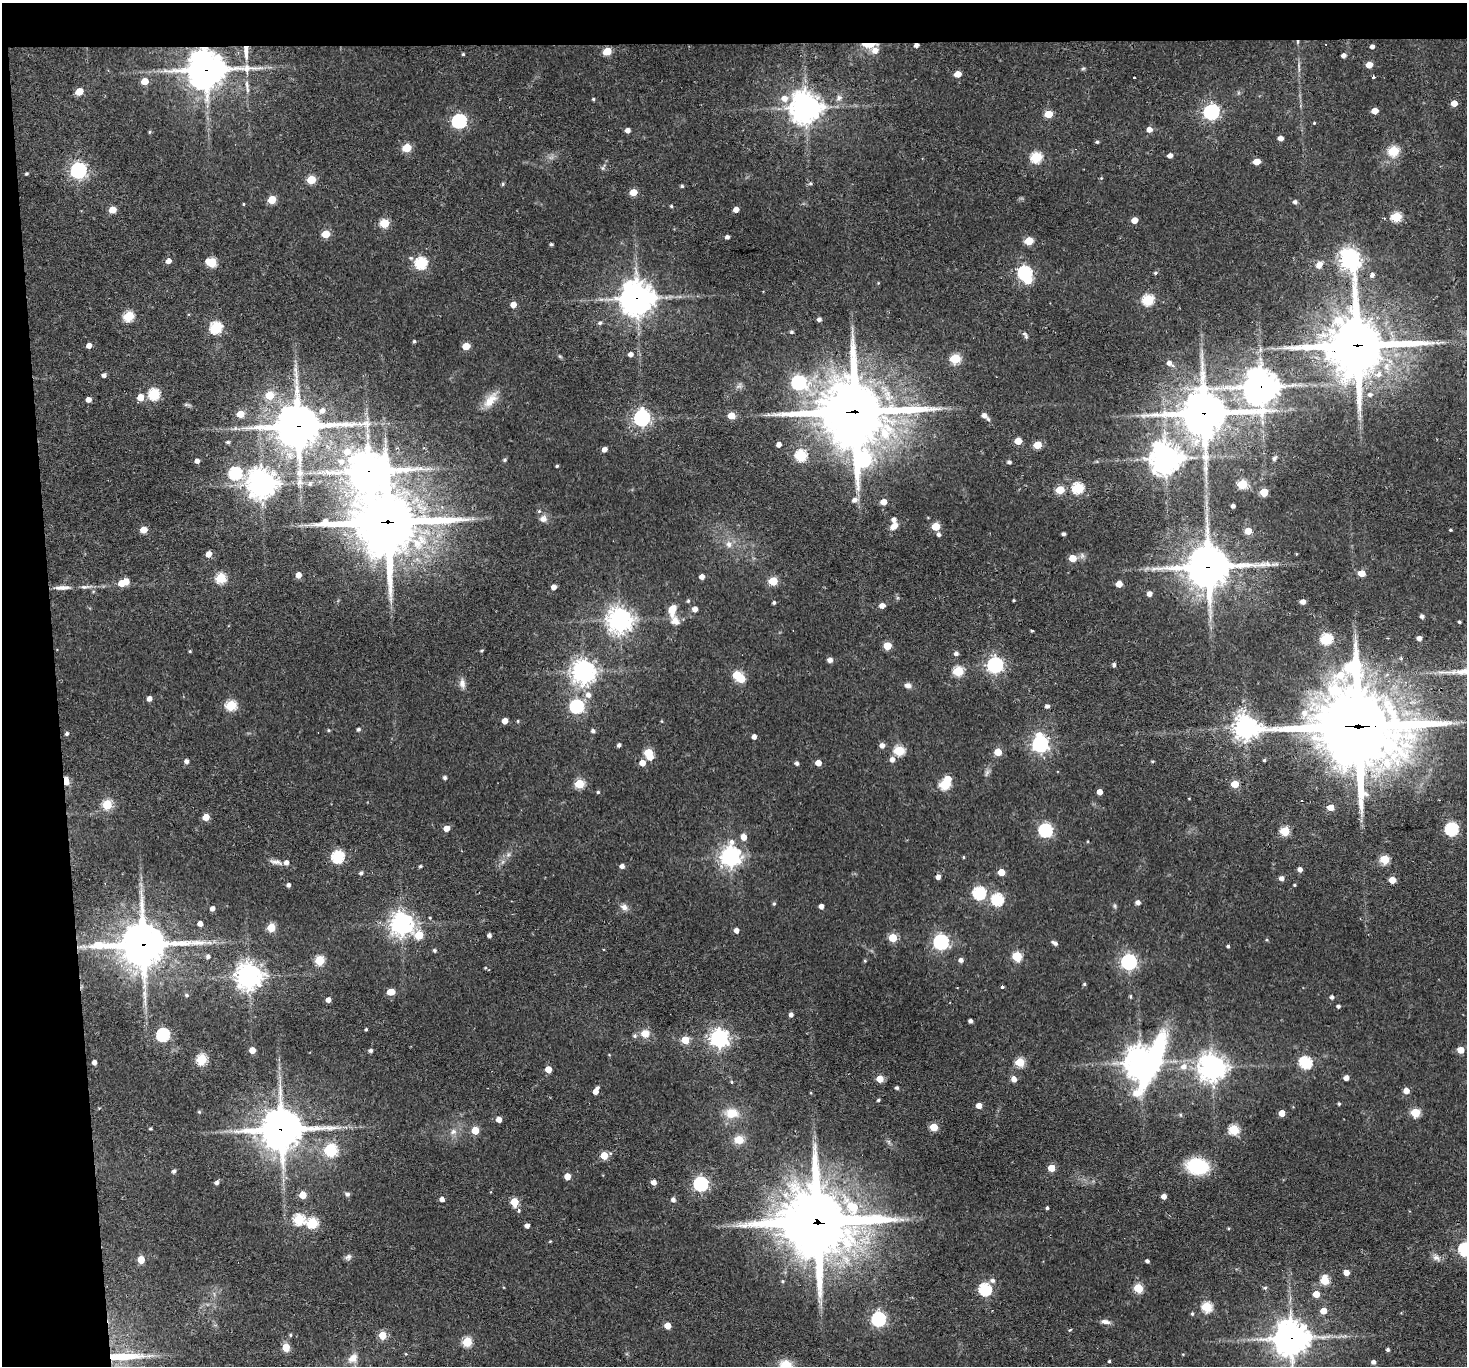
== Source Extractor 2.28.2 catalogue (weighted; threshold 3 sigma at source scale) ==
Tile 1 of 3 x 3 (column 1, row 1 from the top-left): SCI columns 1-1465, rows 2886-4249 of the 4396 x 4374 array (HDU 1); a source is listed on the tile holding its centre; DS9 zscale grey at full resolution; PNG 1469 x 1368 px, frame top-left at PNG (2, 3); no overlay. Shown black and unused: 7% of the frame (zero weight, under 2 of 3 exposures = <1% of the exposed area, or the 3 px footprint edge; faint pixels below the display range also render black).
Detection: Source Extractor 2.28.2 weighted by HDU 2 'WHT'; one run over the whole footprint, this tile lists its part. Background 0.0647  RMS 0.0057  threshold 0.0257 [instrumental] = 3 sigma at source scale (4.5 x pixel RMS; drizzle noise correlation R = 1.50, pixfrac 1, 0.05/0.05 arcsec/px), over >= 5 px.
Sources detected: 391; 1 too faint to see at this stretch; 3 inside a brighter object's white glare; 1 long thin detection or spike segment (spike, bleed or trail) — not listed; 7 inside a brighter listed object's ellipse — not listed separately; the other 379 listed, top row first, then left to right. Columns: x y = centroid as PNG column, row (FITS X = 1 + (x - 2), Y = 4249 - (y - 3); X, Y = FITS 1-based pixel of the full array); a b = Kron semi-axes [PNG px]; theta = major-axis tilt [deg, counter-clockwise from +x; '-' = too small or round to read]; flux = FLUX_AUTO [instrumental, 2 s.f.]
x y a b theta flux
1325 44 3 2 - 0.4
868 45 18 5 1 7.4
916 45 4 3 - 2.4
1372 46 4 4 - 2.1
875 50 8 7 - 4.4
246 51 15 5 -88 6.6
607 51 5 5 - 18
463 54 3 3 - 0.78
1344 55 4 4 - 2.3
1369 65 5 4 - 8.1
1083 68 6 4 3 0.78
206 70 14 12 5 1400
958 74 5 4 - 8.7
1373 77 3 3 - 5
1134 78 3 3 - 1.3
145 81 5 5 - 8.9
247 86 20 5 -82 3.2
79 92 5 5 - 12
784 98 8 7 - 4.6
839 98 9 7 28 2
593 99 4 4 - 0.69
1454 103 5 4 - 7
805 107 10 10 - 730
1375 111 5 4 - 7.6
1211 112 7 6 - 170
1048 114 5 5 - 15
459 121 6 6 - 110
1314 123 3 3 - 0.53
628 130 4 4 - 3
1149 130 5 5 - 4.1
150 132 5 4 - 0.67
1281 138 4 4 - 3.4
1097 142 4 4 - 0.98
407 148 5 5 - 22
1393 151 6 5 - 41
1170 155 4 4 - 3
1036 157 6 5 - 48
1256 161 5 4 - 8.3
603 168 6 4 90 0.93
78 170 7 6 - 190
26 174 3 3 - 0.97
1101 178 4 4 - 0.51
311 180 5 5 - 21
810 183 5 5 - 1
503 184 5 4 - 0.84
682 186 5 4 - 0.89
633 192 5 4 - 11
272 200 5 5 - 16
1295 202 5 5 - 1.7
243 204 4 3 - 0.53
671 206 3 3 - 0.76
736 209 4 4 - 4.6
112 210 5 5 - 11
1396 217 6 5 - 38
1134 220 5 4 - 6.2
384 223 5 5 - 22
326 234 5 5 - 15
727 237 4 4 - 1.9
1029 241 5 5 - 19
551 244 3 3 - 1
1350 260 10 7 -64 350
168 261 5 5 - 3.4
211 262 6 5 - 30
421 263 6 6 - 62
1319 265 9 7 56 3.2
1025 273 6 6 - 100
1155 273 5 4 - 0.99
1372 275 5 5 - 1.9
637 298 12 11 - 820
1148 300 6 5 - 51
513 305 5 4 - 5.3
128 316 6 5 - 39
819 319 4 4 - 1.9
600 323 5 5 - 1.3
216 328 6 6 - 60
791 331 5 3 - 0.78
1026 337 7 5 87 1.2
414 341 4 3 - 0.82
1437 343 9 3 -14 1.4
89 345 4 4 - 4.1
1357 345 22 20 -2 3100
466 346 5 5 - 11
630 354 5 4 - 2.8
955 358 5 5 - 36
1170 363 8 5 -36 3.1
1379 374 12 8 24 5.5
104 375 4 4 - 2
798 383 7 6 - 120
739 386 10 6 45 1.7
1261 387 13 12 - 960
154 394 6 6 - 53
269 395 6 5 - 16
1370 395 7 6 - 1.9
140 397 5 5 - 7.8
88 400 4 4 - 3.3
490 400 24 11 50 8.9
322 410 7 6 - 3
855 412 27 23 -3 3400
1204 413 17 16 - 1700
240 414 5 5 - 11
768 415 7 4 18 1.2
984 415 7 6 - 2.9
731 416 5 5 - 12
642 418 7 6 - 180
366 424 12 10 -5 4
298 426 16 14 -9 1700
1018 441 5 5 - 11
228 442 5 4 - 1.1
779 444 4 4 - 3
1037 445 5 5 - 14
604 449 5 4 - 3
347 452 8 7 - 5.9
801 455 6 6 - 53
1165 458 10 10 - 830
1274 458 6 5 - 1.2
863 459 13 9 72 140
504 460 5 4 - 0.77
197 461 4 4 - 2.6
341 461 8 7 - 3.3
1009 462 4 4 - 1.5
557 466 3 3 - 0.78
368 471 15 13 -2 1400
235 473 6 6 - 73
300 473 11 10 - 4.4
262 484 10 9 - 690
310 484 6 6 - 1.2
1242 484 5 5 - 31
1078 488 6 5 - 52
1060 490 5 5 - 19
1264 492 5 5 - 17
854 500 7 6 - 2.7
883 502 5 4 - 6.6
1233 506 4 4 - 1.8
543 519 10 9 - 3.4
388 522 27 23 -2 3000
894 526 9 6 43 5
936 526 5 5 - 18
144 530 5 5 - 9.5
1450 530 3 2 - 0.67
1248 531 5 4 - 9.4
939 534 5 5 - 1.7
1063 534 4 3 - 1.5
729 544 8 8 - 3.2
209 554 5 5 - 4.8
1296 554 4 3 - 0.44
1072 558 5 5 - 11
1273 564 7 4 0 1.4
1209 567 16 14 4 1700
1361 573 5 5 - 11
298 575 5 4 - 5.1
702 577 4 4 - 3.7
221 578 6 5 - 37
126 581 5 5 - 8.2
773 581 5 5 - 25
121 583 5 5 - 6.5
1119 584 5 5 - 6.8
85 587 19 5 5 3.2
554 587 4 4 - 3.4
62 588 21 5 3 4.4
1149 594 5 4 - 3.2
1014 600 3 2 - 0.57
688 601 5 4 - 0.79
774 602 4 4 - 1
1303 602 5 4 - 3.4
882 606 5 5 - 3.8
695 609 5 5 - 3.8
672 610 13 8 76 8.5
1422 616 4 4 - 1.9
620 620 8 8 - 490
675 621 12 10 -47 4.8
1459 622 3 3 - 0.8
1032 631 3 3 - 0.65
1419 638 4 4 - 2.7
1326 639 6 5 - 54
887 646 5 5 - 15
190 651 5 3 - 0.59
482 651 4 4 - 0.72
956 653 5 4 - 1.8
830 660 5 5 - 2.6
995 665 6 6 - 180
1114 665 5 4 - 1.4
958 671 5 5 - 38
583 672 8 8 - 450
741 679 5 5 - 19
462 683 13 8 -82 3.2
908 685 8 7 - 2.5
588 695 7 7 - 3.5
149 699 4 4 - 3.3
231 705 5 5 - 39
577 706 6 6 - 91
1047 706 4 4 - 1.7
505 721 4 4 - 5.7
518 721 4 3 - 0.7
661 721 5 3 - 0.44
1358 726 36 31 -19 4900
1246 727 8 8 - 580
358 729 4 4 - 1.3
328 730 5 4 - 0.74
593 731 5 5 - 1.4
67 734 5 4 - 1.2
754 737 4 4 - 2.8
1040 744 8 6 -87 190
619 745 4 4 - 1.4
882 745 5 5 - 3.2
899 751 6 5 - 39
998 752 5 5 - 12
648 753 6 5 - 23
892 759 6 5 - 3
1264 760 4 3 - 0.82
186 761 5 4 - 2.2
1152 761 4 3 - 0.63
642 763 5 5 - 5.8
797 763 4 4 - 1.7
818 763 5 4 - 6.3
445 778 4 4 - 1.4
66 781 6 4 -82 12
579 784 5 5 - 29
1235 784 5 5 - 14
945 785 5 5 - 38
598 792 4 4 - 0.8
1100 792 4 4 - 4.6
1189 798 4 2 - 0.39
107 804 5 5 - 32
1331 807 5 4 - 8.3
206 817 5 5 - 10
446 828 5 4 - 5.4
1451 829 6 6 - 86
1045 830 6 6 - 93
1285 831 5 5 - 28
743 837 6 5 - 4.9
508 855 7 4 19 1.3
338 857 6 6 - 72
731 857 8 7 - 360
963 857 3 3 - 0.56
1385 859 5 5 - 28
276 862 19 6 -9 3.3
420 866 4 3 - 0.89
622 866 4 4 - 2.5
1300 869 5 4 - 2.6
1001 872 5 5 - 10
361 873 5 4 - 1.4
938 877 4 4 - 2.9
1282 878 5 5 - 2.9
1392 880 5 4 - 9.5
288 885 4 4 - 1.8
1294 885 3 2 - 0.55
979 893 6 6 - 71
997 899 6 6 - 61
1138 902 5 5 - 2.5
774 904 5 4 - 0.86
821 906 4 4 - 3.1
1115 906 6 4 -89 0.9
624 907 11 8 -26 2.9
212 909 4 4 - 2.4
200 924 4 4 - 3.1
401 924 8 8 - 400
271 927 5 5 - 18
736 930 5 5 - 2.9
419 935 6 5 - 20
489 935 4 4 - 1.9
893 938 5 5 - 18
209 942 7 4 -1 1.5
941 942 6 6 - 160
1055 943 7 4 -28 1.9
143 945 19 15 1 1700
1228 946 3 3 - 0.97
434 950 4 4 - 1.1
1017 956 5 5 - 34
208 957 6 5 - 1.5
319 960 5 5 - 34
961 960 5 5 - 2.5
865 961 5 3 - 0.54
1129 962 6 6 - 170
485 968 4 3 - 0.48
249 976 9 9 - 510
1084 984 4 4 - 0.77
1002 986 3 3 - 7.2
957 987 3 2 - 0.37
391 992 6 5 - 9.4
186 995 5 5 - 1.1
1130 996 4 3 - 0.86
1332 997 5 4 - 1.5
328 1000 4 4 - 3.3
1338 1006 4 4 - 1.5
791 1015 4 4 - 2.4
970 1021 4 4 - 1.9
366 1029 3 3 - 0.8
645 1033 11 10 - 5.9
163 1035 6 6 - 89
719 1038 7 7 - 300
685 1040 5 5 - 16
252 1050 5 4 - 6.7
1460 1050 5 5 - 8
371 1051 4 4 - 1.5
201 1059 5 5 - 44
94 1062 4 4 - 2.4
1020 1062 5 5 - 27
1141 1062 18 13 55 940
1306 1062 6 6 - 58
1184 1066 9 8 - 5
1212 1067 9 9 - 560
548 1069 5 5 - 8.4
1346 1078 4 4 - 3.3
880 1079 5 5 - 11
1014 1079 5 4 - 5
732 1082 4 4 - 0.64
897 1088 4 4 - 1.3
595 1091 5 4 - 3.9
1406 1091 5 5 - 5.3
878 1100 4 3 - 0.8
1339 1104 4 3 - 0.74
979 1106 4 4 - 5.7
199 1112 5 4 - 0.67
1415 1112 5 5 - 25
731 1113 18 12 -1 11
1282 1113 5 4 - 7.9
1180 1115 6 4 -69 0.87
499 1119 4 4 - 4.4
934 1127 5 5 - 19
150 1129 3 3 - 0.74
281 1129 16 14 4 1500
1234 1129 5 5 - 37
475 1130 5 5 - 14
453 1132 10 8 27 3.1
739 1140 10 9 - 7.7
331 1150 8 6 -42 57
604 1156 5 5 - 16
1197 1166 20 14 -11 37
1051 1168 5 5 - 13
174 1171 4 4 - 1.7
567 1176 5 4 - 7.7
654 1182 5 4 - 3.5
217 1183 5 4 - 1.7
701 1184 6 6 - 130
347 1194 5 5 - 1.8
303 1195 5 5 - 13
1164 1196 4 4 - 3.7
442 1199 4 4 - 2.9
673 1200 5 5 - 2.3
514 1202 5 5 - 17
1047 1208 3 3 - 1
519 1210 7 4 -80 1.3
299 1219 6 6 - 52
817 1222 28 26 -7 4000
312 1223 6 6 - 44
527 1226 4 4 - 2.6
1228 1228 4 3 - 0.52
550 1241 3 3 - 0.49
1465 1249 6 6 - 84
348 1257 9 7 41 1.9
1436 1258 13 7 -34 2.7
141 1260 5 5 - 13
1147 1261 4 3 - 1.6
1346 1272 4 4 - 5.7
992 1280 7 6 - 1.9
1325 1280 6 5 - 27
1138 1288 5 5 - 30
1265 1288 5 4 - 0.94
985 1289 6 6 - 73
1316 1294 5 4 - 9
1207 1307 6 5 - 44
1323 1311 5 5 - 7.8
1192 1314 5 4 - 0.87
878 1319 6 6 - 120
1105 1322 12 6 -10 2.8
667 1325 5 5 - 6.9
290 1335 5 4 - 0.77
382 1335 5 5 - 17
1291 1338 13 12 - 900
467 1342 5 5 - 34
286 1347 5 5 - 17
1388 1350 4 4 - 1.3
406 1354 4 3 - 0.44
1183 1354 4 3 - 0.46
125 1356 55 8 2 21
353 1358 15 11 40 5.3
1109 1361 3 3 - 0.73
1373 1362 5 4 - 2.5
786 1365 10 8 -7 12
Overlapping masked pixels (flux is a lower limit): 20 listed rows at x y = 868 45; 916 45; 246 51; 206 70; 637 298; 1357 345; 1261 387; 855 412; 1204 413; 298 426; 368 471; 388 522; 1209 567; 1358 726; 66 781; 143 945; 281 1129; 817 1222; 1291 1338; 125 1356
Isophote crosses this tile's border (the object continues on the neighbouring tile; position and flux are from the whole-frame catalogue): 3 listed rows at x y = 1465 1249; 1291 1338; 786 1365